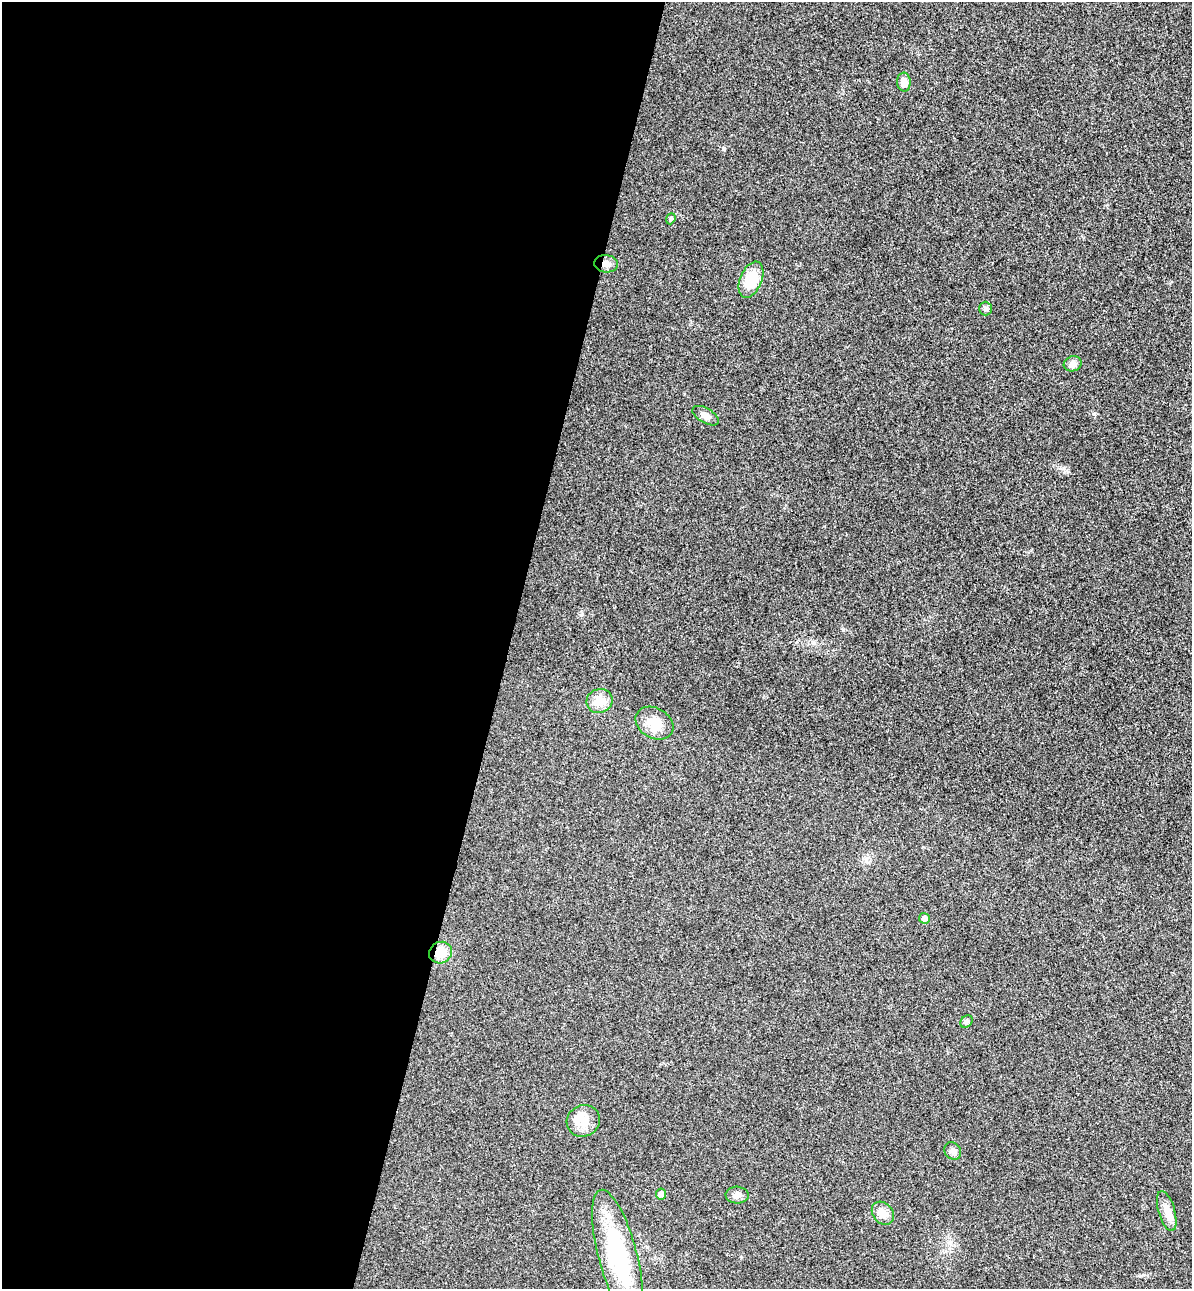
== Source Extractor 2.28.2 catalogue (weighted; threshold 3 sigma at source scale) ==
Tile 5 of 4 x 4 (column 1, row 2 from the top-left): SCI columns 181-1370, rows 2600-3886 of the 5243 x 5193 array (HDU 1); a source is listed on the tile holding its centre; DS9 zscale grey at full resolution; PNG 1194 x 1291 px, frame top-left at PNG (2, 2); each listed source drawn as its Kron ellipse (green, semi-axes under 4 px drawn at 4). Shown black and unused: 43% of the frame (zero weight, under 3 of 4 exposures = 6% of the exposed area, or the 3 px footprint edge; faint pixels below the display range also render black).
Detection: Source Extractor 2.28.2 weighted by HDU 2 'WHT'; one run over the whole footprint, this tile lists its part. Background 0.0266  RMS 0.0065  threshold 0.0292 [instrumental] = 3 sigma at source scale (4.5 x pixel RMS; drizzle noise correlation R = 1.50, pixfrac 1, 0.05/0.05 arcsec/px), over >= 5 px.
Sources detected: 20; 1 inside a brighter object's white glare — neither listed nor drawn; the other 19 listed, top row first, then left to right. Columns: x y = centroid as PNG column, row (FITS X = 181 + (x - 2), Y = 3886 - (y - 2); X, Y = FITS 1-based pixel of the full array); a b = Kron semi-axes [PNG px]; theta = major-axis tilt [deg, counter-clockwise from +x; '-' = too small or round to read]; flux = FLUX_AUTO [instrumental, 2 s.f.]
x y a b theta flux
904 82 9 7 -87 4.6
671 219 6 4 69 0.9
606 264 12 8 -6 4
751 280 19 11 67 17
985 308 7 6 - 1.6
1073 364 9 7 16 3.4
706 416 14 7 -30 3.4
599 701 13 12 - 9.4
654 723 20 15 -30 11
924 918 5 5 - 3
440 953 12 10 31 11
966 1022 7 5 44 1.5
583 1121 17 15 27 8.5
953 1151 9 7 -54 2.6
661 1194 5 5 - 3.2
737 1195 11 8 -2 2.8
1167 1211 21 8 -74 6.4
883 1213 13 10 -50 6.5
618 1255 67 19 -75 68
Overlapping masked pixels (flux is a lower limit): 2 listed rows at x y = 606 264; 440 953
Unlisted compact peaks at least as high as the median listed source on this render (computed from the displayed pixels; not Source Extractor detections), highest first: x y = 1094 414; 581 615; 723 148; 1064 468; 843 630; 741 1257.